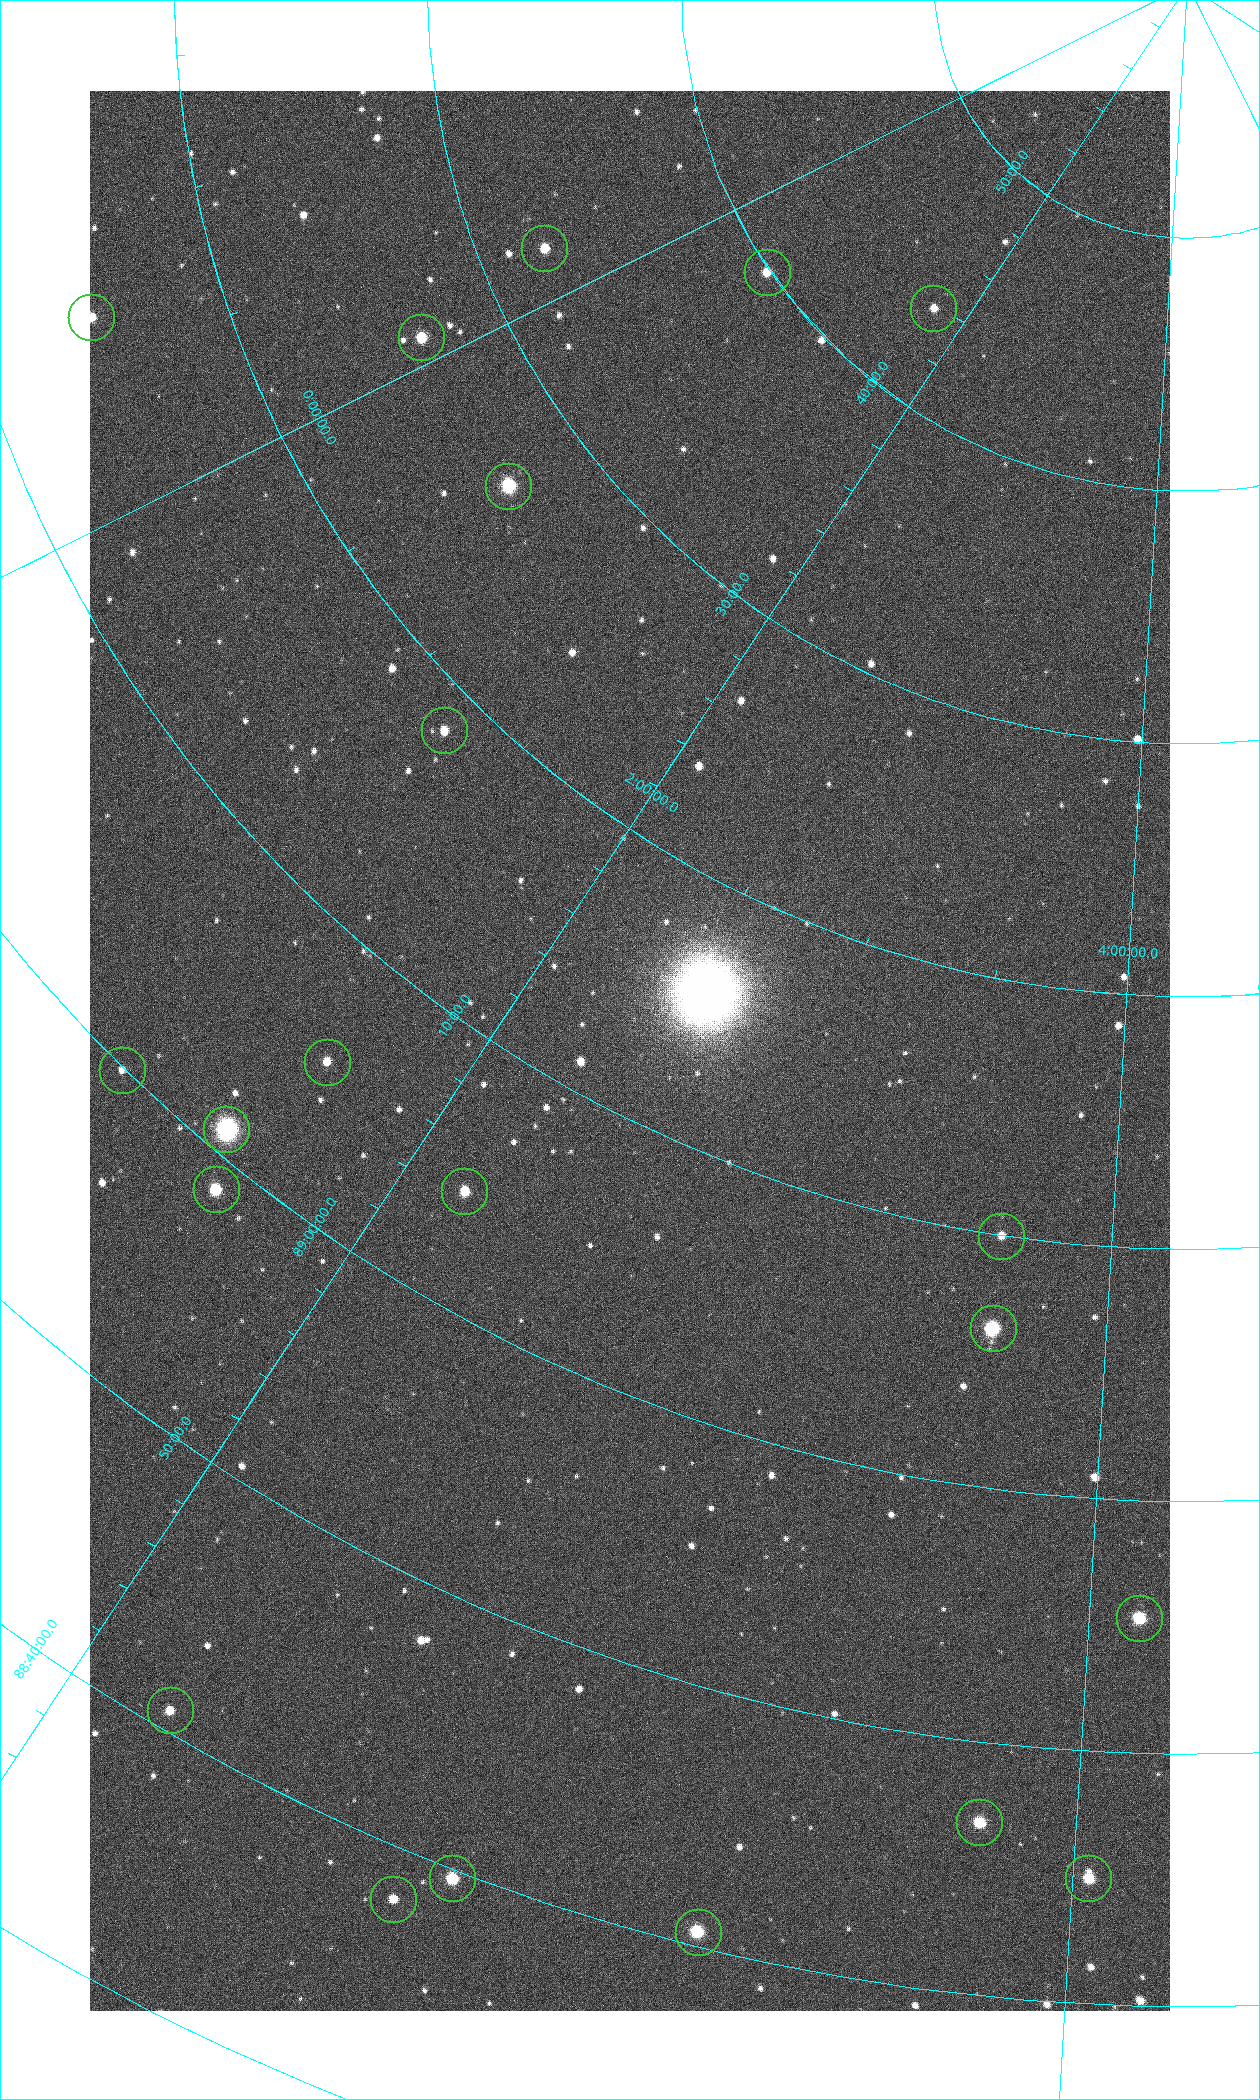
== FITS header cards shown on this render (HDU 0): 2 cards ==
NAXIS1  =                 1080 / length of data axis 1
NAXIS2  =                 1920 / length of data axis 2

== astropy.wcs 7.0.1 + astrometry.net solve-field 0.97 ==
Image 1080 x 1920 px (HDU 0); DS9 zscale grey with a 90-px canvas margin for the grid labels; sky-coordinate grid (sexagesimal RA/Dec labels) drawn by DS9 from the SOLVED WCS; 21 Tycho-2 reference stars matched to detected sources circled (green)
Header WCS: none
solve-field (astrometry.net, Tycho-2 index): SOLVED blind (the file carries no WCS)
Solved WCS: RA---TAN-SIP/DEC--TAN-SIP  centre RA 02:23:28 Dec +89:12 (35.87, +89.21 deg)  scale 2.37 arcsec/px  FOV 42.7' x 76.0'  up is -28 deg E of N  parity flipped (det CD > 0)
(file carries no celestial WCS; the grid is the blind solution)
Tycho-2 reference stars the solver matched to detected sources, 21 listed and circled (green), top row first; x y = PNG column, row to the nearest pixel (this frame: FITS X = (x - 90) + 1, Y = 1920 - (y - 91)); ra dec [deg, ICRS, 3 dp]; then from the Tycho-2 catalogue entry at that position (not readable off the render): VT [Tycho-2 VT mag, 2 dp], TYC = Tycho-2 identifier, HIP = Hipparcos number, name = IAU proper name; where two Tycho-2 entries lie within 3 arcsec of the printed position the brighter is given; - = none
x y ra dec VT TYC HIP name
544 248 355.808 +89.543 10.14 4662-135-1 - -
767 272 7.906 +89.665 10.51 4627-6-1 - -
933 308 25.399 +89.729 11.04 4627-64-1 - -
91 317 350.364 +89.246 10.36 4662-120-1 - -
421 337 358.236 +89.445 9.52 4662-45-1 - -
508 486 9.931 +89.444 8.22 4627-49-1 3128 -
444 730 18.559 +89.307 10.52 4627-75-1 - -
327 1062 24.867 +89.092 10.76 4627-125-1 - -
122 1070 19.000 +88.998 11.53 4627-46-1 - -
226 1129 23.461 +89.016 6.47 4627-259-1 7283 -
216 1189 24.587 +88.980 9.00 4627-86-1 - -
464 1191 32.549 +89.073 9.84 4628-149-1 - -
1001 1236 55.017 +89.166 11.19 4628-70-1 - -
993 1328 55.225 +89.105 8.15 4628-68-1 17195 -
1139 1618 61.773 +88.923 8.88 4629-92-1 - -
170 1710 32.945 +88.680 10.72 4628-99-1 - -
979 1822 57.015 +88.780 9.32 4628-84-1 - -
452 1878 42.246 +88.661 8.90 4628-20-1 - -
1088 1878 60.479 +88.750 9.70 4629-3-1 - -
393 1899 40.943 +88.634 10.89 4628-71-1 - -
698 1932 49.382 +88.676 8.64 4628-25-1 - -